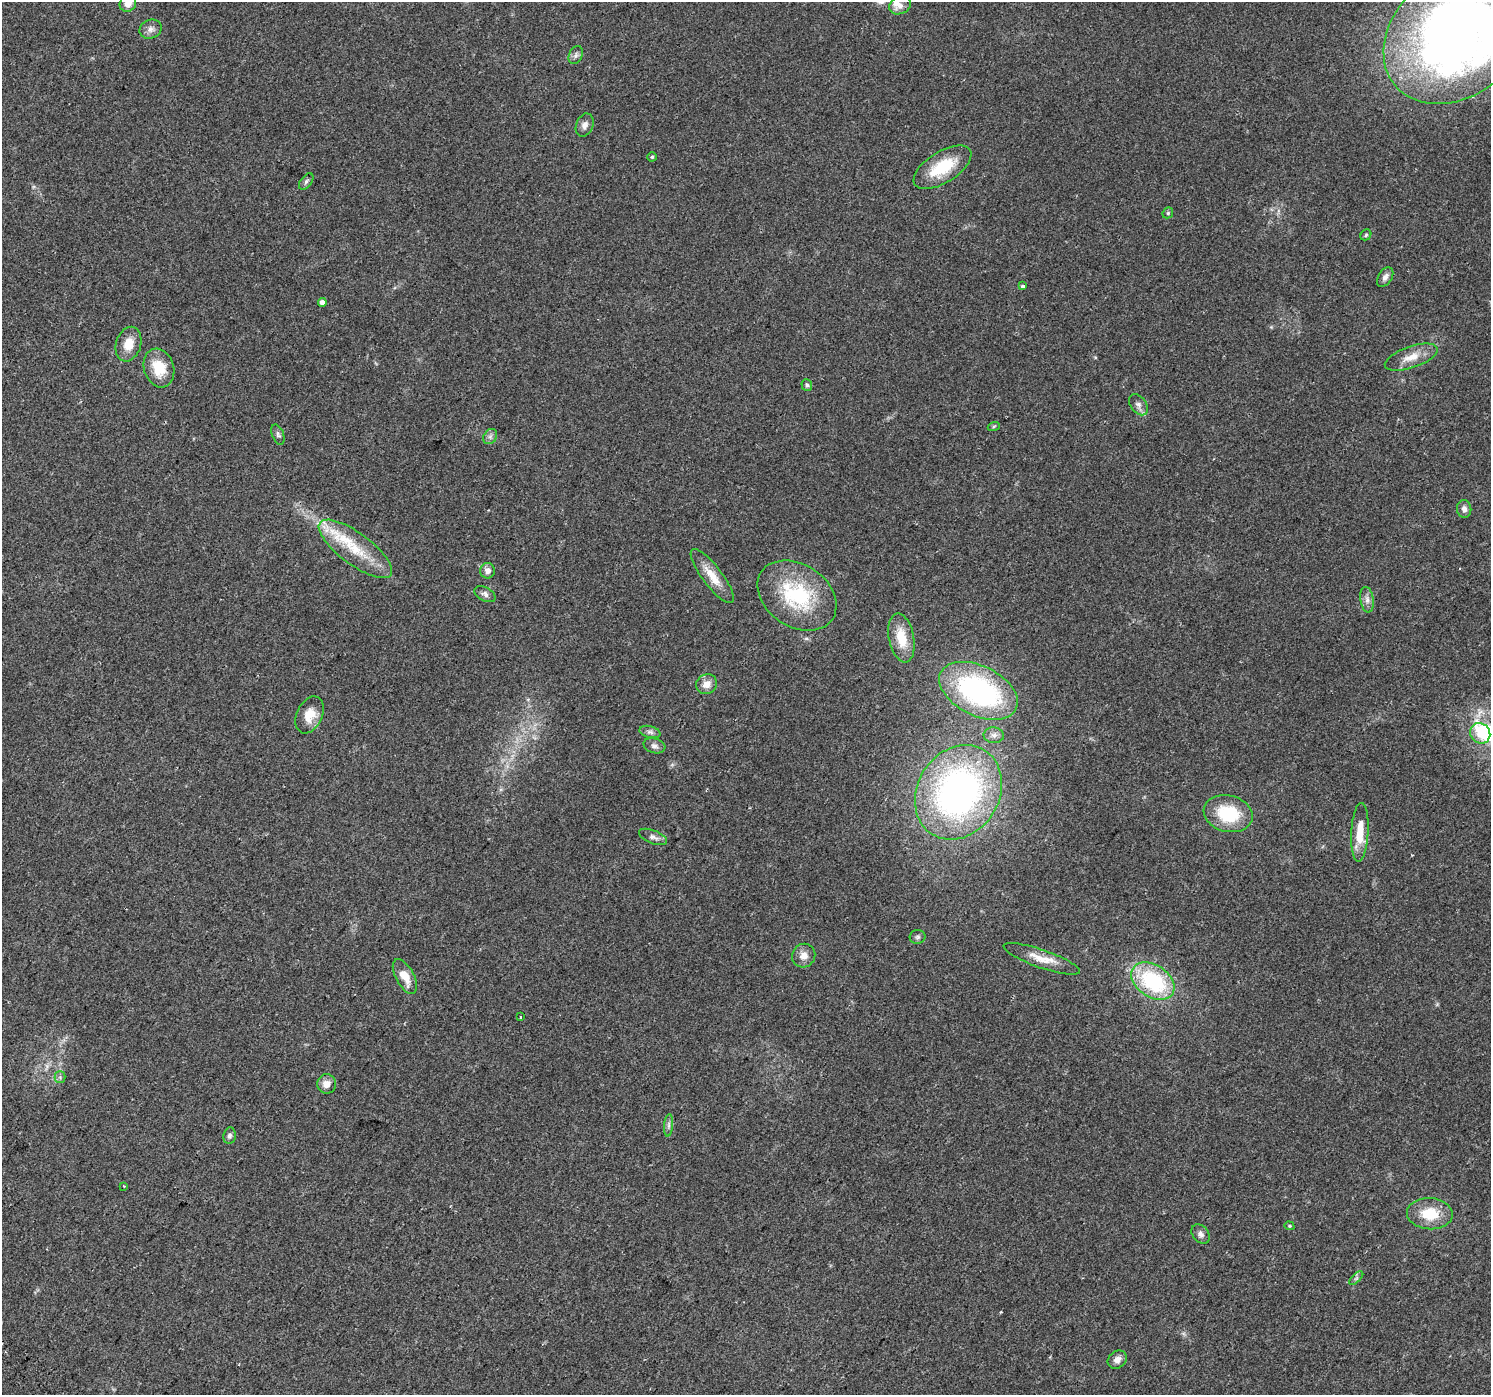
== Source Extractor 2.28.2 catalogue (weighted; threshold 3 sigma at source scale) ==
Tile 7 of 4 x 4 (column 3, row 2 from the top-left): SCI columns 3022-4510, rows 3083-4475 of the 6035 x 6098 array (HDU 1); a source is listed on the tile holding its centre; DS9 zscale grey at full resolution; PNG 1493 x 1397 px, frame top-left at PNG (2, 2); each listed source drawn as its Kron ellipse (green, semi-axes under 4 px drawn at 4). Shown black and unused: <1% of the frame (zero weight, under 2 of 3 exposures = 3% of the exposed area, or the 3 px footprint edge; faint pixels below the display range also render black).
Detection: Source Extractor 2.28.2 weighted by HDU 2 'WHT'; one run over the whole footprint, this tile lists its part. Background 0.0438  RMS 0.0054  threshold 0.0244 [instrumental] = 3 sigma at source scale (4.5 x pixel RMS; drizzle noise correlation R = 1.50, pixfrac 1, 0.0396/0.0396 arcsec/px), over >= 5 px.
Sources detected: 59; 1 too faint to see at this stretch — neither listed nor drawn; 1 inside a brighter listed object's ellipse — not listed separately; the other 57 listed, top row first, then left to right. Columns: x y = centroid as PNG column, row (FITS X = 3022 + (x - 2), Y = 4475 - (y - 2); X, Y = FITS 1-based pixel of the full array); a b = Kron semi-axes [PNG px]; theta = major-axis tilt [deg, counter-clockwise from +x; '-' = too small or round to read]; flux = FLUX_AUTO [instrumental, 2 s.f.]
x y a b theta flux
128 4 8 8 - 4.5
900 5 11 8 24 3.8
151 29 11 9 23 2.8
1456 35 79 61 40 500
576 55 9 6 62 1.8
585 125 12 8 68 2.8
652 157 4 4 - 0.72
942 167 32 15 32 21
306 181 9 5 52 1.4
1168 213 6 5 - 0.73
1366 235 6 5 - 0.85
1385 277 11 6 57 2.5
1023 286 4 3 - 2.8
322 302 4 4 - 3.3
128 344 18 12 73 8.1
1411 357 28 10 19 8.3
159 368 20 15 -73 15
807 385 6 5 - 1
1138 405 12 8 -53 2.5
994 426 6 4 19 0.72
278 434 11 6 -69 1.5
490 437 8 6 55 1.7
1464 509 9 7 -84 2.5
355 549 44 16 -36 24
488 571 8 7 - 3
712 576 33 10 -53 10
485 594 11 7 -28 2
797 595 43 31 -34 44
1367 600 13 6 -82 2.8
901 638 25 12 -79 13
707 684 11 9 28 4.9
978 691 42 25 -26 100
310 715 19 13 65 9
650 732 10 6 -15 1.9
1480 733 11 9 -49 4.6
994 735 10 8 -3 2.4
654 746 11 7 -17 2.1
958 792 49 41 58 200
1228 814 25 18 -13 26
1360 832 29 8 87 12
653 837 15 6 -22 2.5
918 937 8 7 - 1.2
804 956 12 11 - 4.4
1042 959 40 9 -19 8.9
405 976 19 9 -61 8.2
1153 981 24 16 -33 49
520 1017 3 3 - 1.1
60 1077 5 5 - 1
327 1084 9 9 - 3.8
669 1125 11 4 85 1.6
229 1136 8 6 80 1.5
124 1186 3 2 - 0.56
1430 1214 23 15 -4 16
1289 1226 5 4 - 0.6
1201 1234 11 7 -49 2.3
1356 1278 9 3 45 0.98
1117 1360 10 8 38 3.3
Isophote crosses this tile's border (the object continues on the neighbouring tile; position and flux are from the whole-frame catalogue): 2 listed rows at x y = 128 4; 1456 35